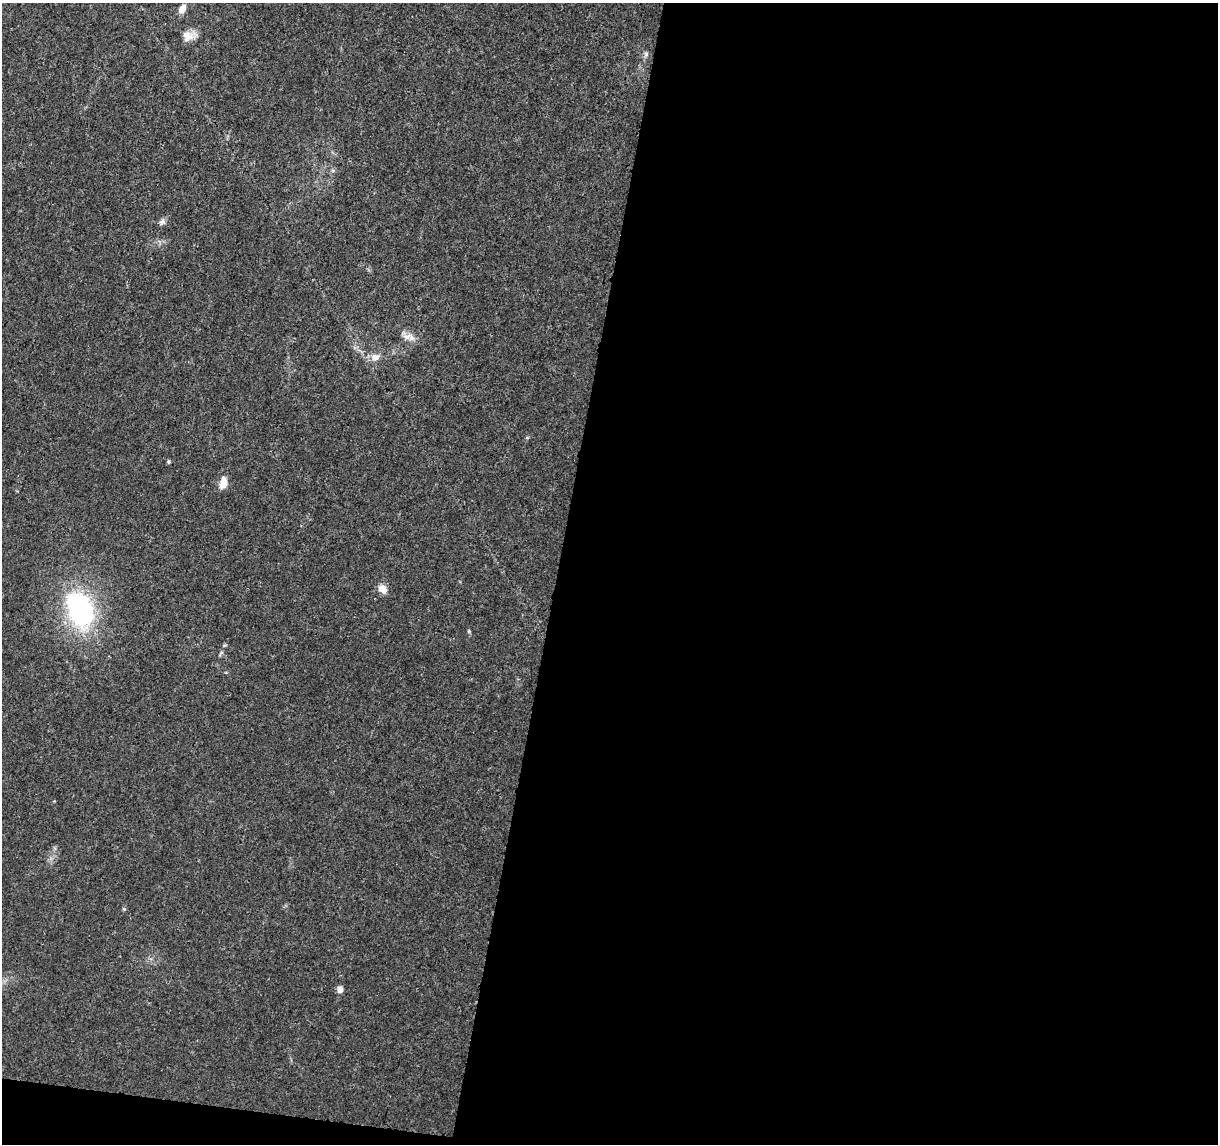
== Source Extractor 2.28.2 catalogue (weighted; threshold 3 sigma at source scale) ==
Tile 16 of 4 x 4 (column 4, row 4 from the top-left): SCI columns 3652-4867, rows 230-1371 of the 4875 x 5084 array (HDU 1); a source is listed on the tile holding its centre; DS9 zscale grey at full resolution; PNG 1220 x 1146 px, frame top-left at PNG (2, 3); no overlay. Shown black and unused: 56% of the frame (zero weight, under 3 of 5 exposures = <1% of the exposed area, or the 3 px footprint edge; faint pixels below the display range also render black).
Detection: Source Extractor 2.28.2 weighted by HDU 2 'WHT'; one run over the whole footprint, this tile lists its part. Background 0.007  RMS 0.0012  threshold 0.00538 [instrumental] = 3 sigma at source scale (4.5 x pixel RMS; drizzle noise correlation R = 1.50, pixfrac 1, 0.0396/0.0396 arcsec/px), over >= 5 px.
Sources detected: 13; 1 inside a brighter object's white glare — not listed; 1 inside a brighter listed object's ellipse — not listed separately; the other 11 listed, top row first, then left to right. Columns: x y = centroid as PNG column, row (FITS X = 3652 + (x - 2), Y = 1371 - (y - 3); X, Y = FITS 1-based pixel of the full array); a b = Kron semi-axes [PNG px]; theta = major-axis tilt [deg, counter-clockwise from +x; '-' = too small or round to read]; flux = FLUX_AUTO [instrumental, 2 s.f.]
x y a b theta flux
182 9 10 7 55 0.93
188 36 14 13 - 1.2
646 54 7 5 -49 0.28
162 222 8 7 - 0.39
411 337 14 6 -55 0.72
375 357 11 10 - 0.85
168 462 5 4 - 0.15
223 483 16 9 76 1.1
383 589 11 8 -44 0.99
83 611 35 25 86 16
340 990 7 7 - 0.57